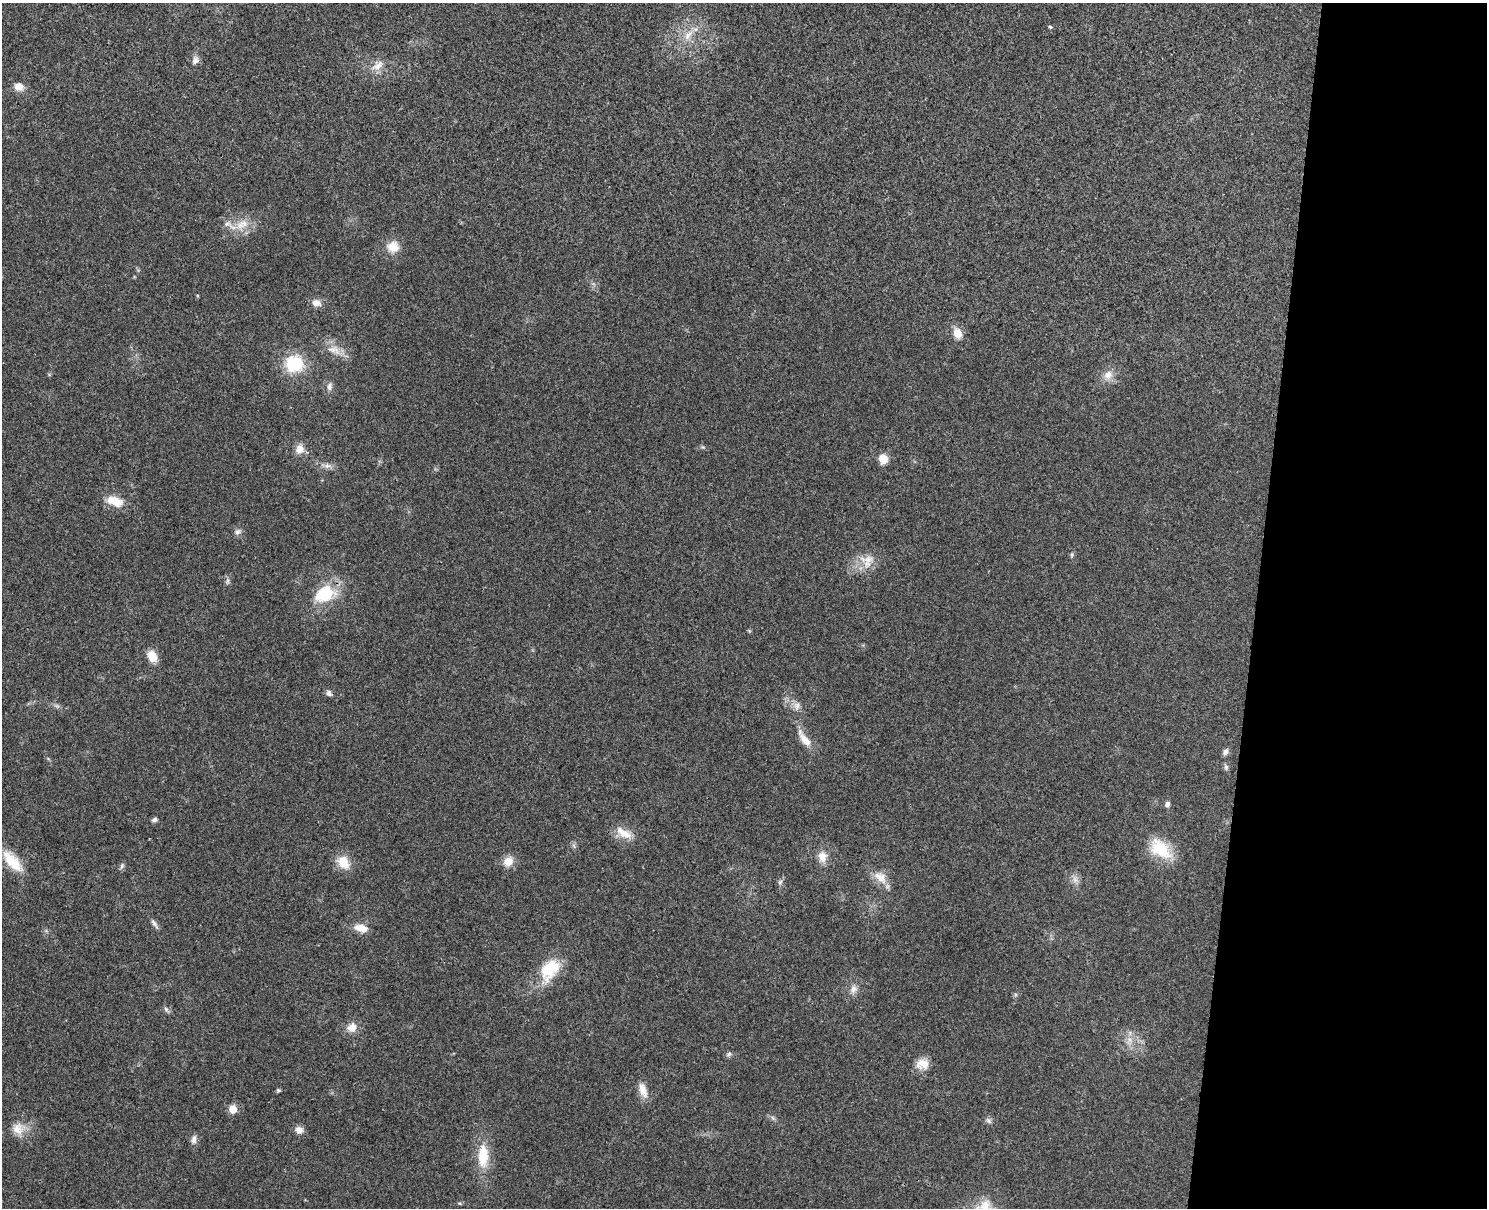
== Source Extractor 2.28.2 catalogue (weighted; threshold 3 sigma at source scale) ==
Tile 9 of 3 x 4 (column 3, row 3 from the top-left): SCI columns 3143-4627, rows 1223-2428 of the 4917 x 4852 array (HDU 1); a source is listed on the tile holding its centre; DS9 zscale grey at full resolution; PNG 1489 x 1210 px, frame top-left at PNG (2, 3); no overlay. Shown black and unused: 16% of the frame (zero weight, under 3 of 4 exposures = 6% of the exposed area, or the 3 px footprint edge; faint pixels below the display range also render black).
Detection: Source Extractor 2.28.2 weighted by HDU 2 'WHT'; one run over the whole footprint, this tile lists its part. Background 0.0314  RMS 0.0048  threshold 0.0215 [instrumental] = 3 sigma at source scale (4.5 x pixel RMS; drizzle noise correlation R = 1.50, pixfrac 1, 0.05/0.05 arcsec/px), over >= 5 px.
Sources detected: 61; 1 too faint to see at this stretch — not listed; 1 inside a brighter listed object's ellipse — not listed separately; the other 59 listed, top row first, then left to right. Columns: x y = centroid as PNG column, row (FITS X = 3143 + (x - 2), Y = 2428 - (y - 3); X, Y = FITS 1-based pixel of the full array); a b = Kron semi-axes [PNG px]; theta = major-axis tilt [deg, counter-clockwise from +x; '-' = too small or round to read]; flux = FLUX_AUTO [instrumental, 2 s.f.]
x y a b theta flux
1050 27 4 3 - 0.91
688 35 19 8 48 5.4
195 60 12 8 77 2.3
378 66 19 10 33 5
19 87 12 10 -21 3.8
227 224 12 7 -2 2.6
242 224 19 10 36 6.7
393 247 12 12 - 7.1
316 303 11 8 -16 3.4
957 333 13 10 -65 5
334 350 20 10 -15 5.9
294 364 19 18 - 21
1108 375 12 10 43 4.4
329 386 11 7 85 1.9
299 449 11 10 - 4.3
883 459 12 11 - 4.5
327 466 12 7 1 2.4
115 501 23 12 -17 7.7
237 532 9 7 56 1.6
1072 555 7 4 82 0.7
868 559 25 11 -3 6.9
227 581 8 4 82 1
324 594 27 19 27 20
152 656 12 9 -62 6.9
329 693 8 6 -50 1.5
797 706 12 8 90 2.7
804 739 28 9 -55 6.4
1225 752 9 6 61 1.7
1226 767 8 5 -81 1.2
1167 804 7 6 - 1.5
154 820 7 5 26 1.3
625 833 20 13 -39 6.4
1160 849 31 19 -39 17
822 856 13 11 -80 4.9
508 861 11 10 - 5.6
13 862 31 13 -46 12
343 862 15 12 -54 8.9
122 866 9 5 69 1.1
880 877 22 13 -41 6.4
1075 880 9 7 -89 2.2
780 882 7 4 46 0.95
154 924 16 5 -56 1.7
361 928 16 9 -12 5.5
550 969 32 20 56 18
853 989 11 9 63 2.8
166 1009 7 5 -47 1.1
352 1027 11 10 - 4.8
729 1054 7 6 - 1.1
922 1064 16 13 2 5.8
278 1090 5 4 - 0.73
643 1090 21 9 -71 5
233 1109 6 6 - 7.9
773 1118 7 4 -71 0.83
988 1121 9 6 -62 1.3
18 1129 17 14 -60 6.3
299 1130 10 9 - 2.8
194 1139 11 7 80 2.2
483 1156 28 13 89 14
459 1203 6 3 -18 0.54